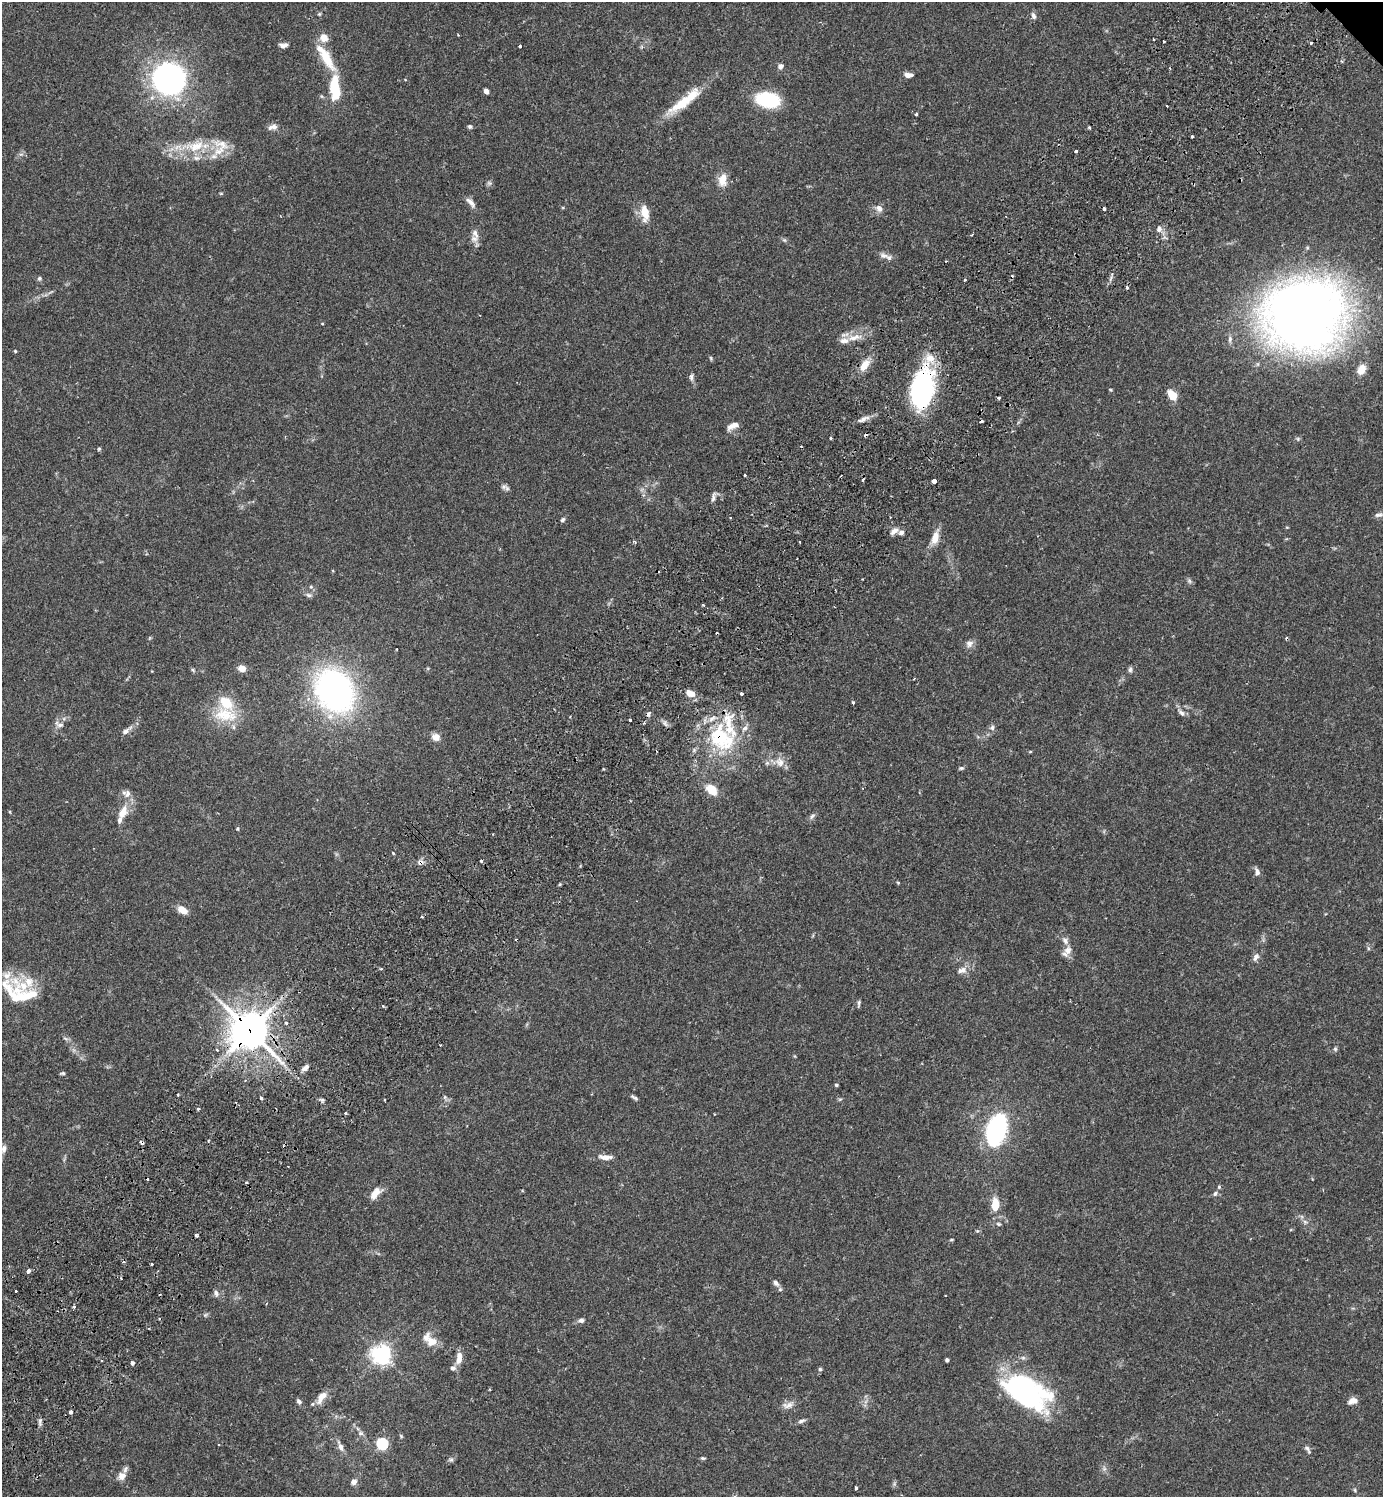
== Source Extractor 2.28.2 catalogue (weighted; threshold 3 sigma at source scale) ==
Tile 7 of 4 x 4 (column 3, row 2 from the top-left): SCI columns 3106-4486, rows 3034-4528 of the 6070 x 6069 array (HDU 1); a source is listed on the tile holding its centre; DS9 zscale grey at full resolution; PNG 1385 x 1499 px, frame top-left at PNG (2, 2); no overlay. Shown black and unused: <1% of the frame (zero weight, under 2 of 3 exposures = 3% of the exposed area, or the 3 px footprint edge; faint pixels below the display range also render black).
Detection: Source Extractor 2.28.2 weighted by HDU 2 'WHT'; one run over the whole footprint, this tile lists its part. Background 0.091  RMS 0.0057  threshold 0.0255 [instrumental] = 3 sigma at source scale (4.5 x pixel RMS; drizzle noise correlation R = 1.50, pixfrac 1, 0.05/0.05 arcsec/px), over >= 5 px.
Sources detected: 206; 1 inside a brighter object's white glare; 18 cosmic-ray / hot-pixel residue — not listed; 19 inside a brighter listed object's ellipse — not listed separately; the other 168 listed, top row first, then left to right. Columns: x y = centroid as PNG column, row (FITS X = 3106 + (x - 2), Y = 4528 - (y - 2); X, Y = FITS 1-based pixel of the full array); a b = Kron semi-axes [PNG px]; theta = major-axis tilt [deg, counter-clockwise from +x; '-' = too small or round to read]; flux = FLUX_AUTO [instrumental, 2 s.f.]
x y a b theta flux
319 14 5 5 - 0.7
1033 16 10 6 -69 1.8
324 38 12 10 -65 4.9
1154 39 3 3 - 1.4
283 45 10 6 6 2
520 46 3 3 - 1.4
326 57 37 10 -57 16
780 66 7 6 - 1.8
908 75 9 5 -1 2.9
169 78 23 21 -35 200
335 88 26 10 -85 22
486 91 5 4 - 2.7
768 100 17 11 -9 46
684 101 51 11 38 19
916 114 4 3 - 0.71
470 126 5 5 - 1
273 127 13 7 18 2.7
1089 128 3 3 - 1.4
1192 136 3 3 - 1.1
195 146 32 15 13 19
1076 151 3 3 - 1.2
723 179 15 9 78 7.3
221 193 6 3 19 0.57
471 203 17 6 -49 3
879 208 10 8 -44 2.9
1104 209 3 3 - 1.8
645 213 23 10 -83 7.5
1159 229 9 7 80 2.3
475 234 15 8 -62 3.6
972 235 3 2 - 0.65
784 240 6 5 - 0.91
884 256 14 7 -19 3
39 278 6 5 - 1.1
964 280 4 2 - 0.55
1127 287 3 3 - 1.6
1305 315 59 53 14 660
322 324 4 3 - 0.47
854 337 17 8 16 6.3
1230 339 9 5 89 1.9
15 351 4 3 - 0.62
711 358 6 4 -88 0.67
864 365 17 9 55 6.5
1361 370 13 9 69 6.3
691 377 9 6 -81 1.7
922 388 41 22 80 82
1110 389 5 3 - 0.5
1172 395 11 7 -48 9.1
999 398 4 3 - 0.7
863 419 17 6 27 3
733 426 15 6 24 3.7
830 438 4 3 - 0.54
99 449 5 4 - 0.64
745 475 3 3 - 1.5
863 480 3 3 - 2.4
934 481 4 3 - 8.6
505 487 12 5 -20 1.6
713 498 9 4 90 1.8
1378 515 11 5 8 1.7
730 518 3 2 - 0.54
562 520 6 4 55 1.1
894 531 12 6 40 2.6
901 532 7 6 - 1.8
935 538 19 8 73 6.6
799 542 3 2 - 0.47
1189 581 7 5 -47 1.2
311 587 5 5 - 0.86
309 595 9 6 -11 1.5
703 605 5 3 - 0.6
969 644 10 9 - 2.8
242 668 7 6 - 4.7
1130 669 8 5 88 1.2
193 670 7 4 -45 0.86
335 691 27 21 -57 220
690 693 12 8 -22 5.1
741 694 3 3 - 2.1
853 703 3 3 - 1.9
1181 713 12 6 -42 2.1
648 714 7 5 74 1.4
225 715 35 19 -9 19
630 720 3 3 - 3.8
665 723 7 4 -72 1.3
59 724 13 6 -27 2.1
992 728 8 6 61 1.7
126 731 15 6 37 3
436 737 11 9 -28 3.6
721 738 41 29 -51 48
1030 752 5 3 - 0.46
780 762 14 12 -51 5.2
961 768 7 4 9 0.97
712 790 13 9 -43 9.4
128 794 11 10 - 3.4
123 812 18 10 61 7.6
812 816 8 5 58 1.4
237 829 4 4 - 0.59
481 861 3 3 - 1.2
420 863 8 7 - 2
1257 872 11 6 -80 2
898 883 4 4 - 0.54
182 910 9 6 -29 6.9
1368 948 6 4 -72 0.77
1068 950 13 10 66 4.4
1256 957 11 7 58 2.4
962 970 15 8 14 3.7
23 986 33 23 -32 19
859 1003 9 4 82 1.1
383 1006 3 3 - 0.74
286 1023 3 3 - 1.2
250 1031 14 12 -48 1200
65 1038 8 3 -19 1
1335 1049 6 5 - 0.84
305 1068 10 6 40 2.4
63 1073 6 4 0 0.78
836 1085 4 3 - 0.73
177 1095 4 2 - 0.67
445 1097 6 5 - 1
634 1097 11 4 -31 1.2
261 1098 3 3 - 3.7
840 1099 6 4 18 0.69
322 1100 6 5 - 1
384 1100 3 2 - 0.74
198 1109 4 3 - 0.87
345 1113 3 3 - 1.9
996 1130 21 13 73 100
4 1149 11 6 79 2
605 1157 16 6 -4 4.2
1219 1187 5 4 - 0.75
375 1193 16 8 51 6.1
1215 1193 7 5 52 1.3
995 1207 14 10 -83 7.7
1305 1222 7 4 -55 1.2
998 1224 7 5 -20 0.89
977 1231 6 4 41 0.71
196 1235 3 3 - 3.2
951 1240 5 3 - 0.53
151 1264 3 3 - 0.93
28 1271 4 3 - 2.8
776 1283 9 7 -44 2.3
16 1291 3 3 - 0.87
216 1293 8 6 -59 1.9
74 1307 3 3 - 1.2
205 1315 8 4 31 0.96
581 1320 7 6 - 1.9
432 1341 14 11 0 6.6
381 1354 7 6 - 310
459 1358 15 7 86 5.2
102 1360 3 2 - 0.82
947 1360 4 3 - 1.5
132 1363 4 4 - 1.4
453 1368 7 7 - 2.1
820 1369 4 4 - 0.86
1023 1390 42 18 -64 75
321 1397 16 8 54 6.3
299 1401 6 5 - 1.5
1353 1401 11 6 16 3.8
788 1405 18 8 15 3.5
70 1412 3 3 - 1.5
801 1421 10 5 17 1.5
40 1422 12 3 -81 1.4
361 1433 7 6 - 1.4
382 1444 5 5 - 64
340 1447 15 6 -67 3
1308 1450 13 5 -58 1.6
703 1458 6 4 -8 0.79
451 1460 7 4 0 1
122 1476 11 10 - 4.1
354 1482 7 6 - 2.8
856 1488 3 3 - 1.6
1355 1490 6 4 -88 0.7
Overlapping masked pixels (flux is a lower limit): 5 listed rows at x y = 471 203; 922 388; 721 738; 420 863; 250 1031